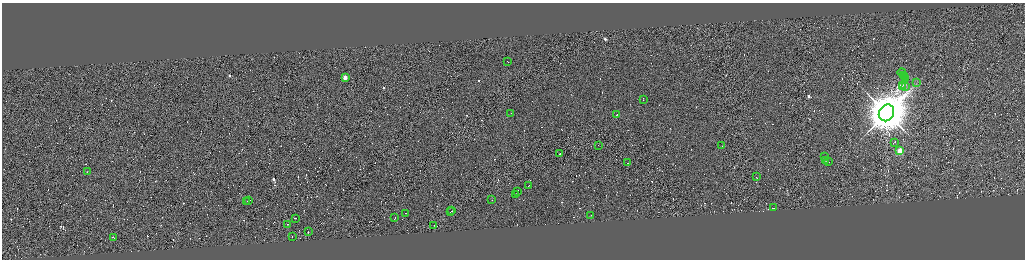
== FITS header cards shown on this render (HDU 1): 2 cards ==
NAXIS1  =                 4092
NAXIS2  =                 1029

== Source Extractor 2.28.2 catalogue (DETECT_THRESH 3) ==
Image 4092 x 1029 px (HDU 1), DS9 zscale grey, zoomed out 1/4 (1 PNG px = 4 x 4 image px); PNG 1027 x 262 px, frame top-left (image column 3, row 1028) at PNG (2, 3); each listed source drawn as its Kron ellipse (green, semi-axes under 4 px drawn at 4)
Background 0.718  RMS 4.2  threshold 12.5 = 3 sigma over >= 5 px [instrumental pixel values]
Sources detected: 582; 539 cannot appear on this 1/4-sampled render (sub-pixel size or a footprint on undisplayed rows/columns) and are neither listed nor drawn; the other 43 listed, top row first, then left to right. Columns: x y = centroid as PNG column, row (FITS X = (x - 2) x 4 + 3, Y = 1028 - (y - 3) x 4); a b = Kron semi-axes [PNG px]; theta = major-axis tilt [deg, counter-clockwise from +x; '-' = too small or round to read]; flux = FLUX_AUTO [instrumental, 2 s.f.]
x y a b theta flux
508 62 2 1 - 1.9e+04
902 73 4 1 - 3.1e+04
903 75 2 1 - 1.2e+04
905 77 3 1 - 2.6e+04
345 78 2 2 - 6.7e+04
906 79 2 1 - 1.2e+04
917 83 3 1 - 9.0e+02
902 86 3 2 - 3.5e+03
905 86 4 1 - 1.5e+03
903 87 3 2 - 2.8e+03
643 100 2 1 - 5.5e+03
511 113 2 1 - 1.3e+04
886 113 9 7 59 1.3e+07
617 115 2 1 - 2.0e+03
895 142 2 1 - 2.2e+04
598 145 2 1 - 1.2e+04
722 146 2 1 - 1.5e+04
900 151 2 2 - 1.5e+05
560 154 2 1 - 2.8e+04
824 156 2 1 - 2.5e+04
826 160 2 1 - 1.4e+04
829 162 2 1 - 1.2e+04
628 163 2 1 - 1.7e+04
87 172 2 1 - 1.5e+03
756 177 2 1 - 3.0e+04
529 186 2 1 - 1.9e+04
517 191 3 1 - 1.6e+04
515 194 2 1 - 2.0e+04
492 200 2 1 - 2.1e+04
249 201 2 1 - 2.0e+04
247 202 2 1 - 2.8e+04
773 208 3 1 - 8.9e+04
452 211 2 1 - 2.2e+04
451 212 2 1 - 1.4e+04
405 213 2 1 - 2.2e+04
590 216 2 1 - 1.6e+04
295 218 2 1 - 1.3e+04
395 218 3 1 - 2.2e+04
287 224 2 1 - 1.3e+04
434 225 2 1 - 8.5e+03
308 232 2 1 - 1.9e+04
292 237 2 1 - 9.2e+03
114 238 3 1 - 2.5e+04
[539 sub-pixel or undisplayed-footprint detections neither listed nor drawn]